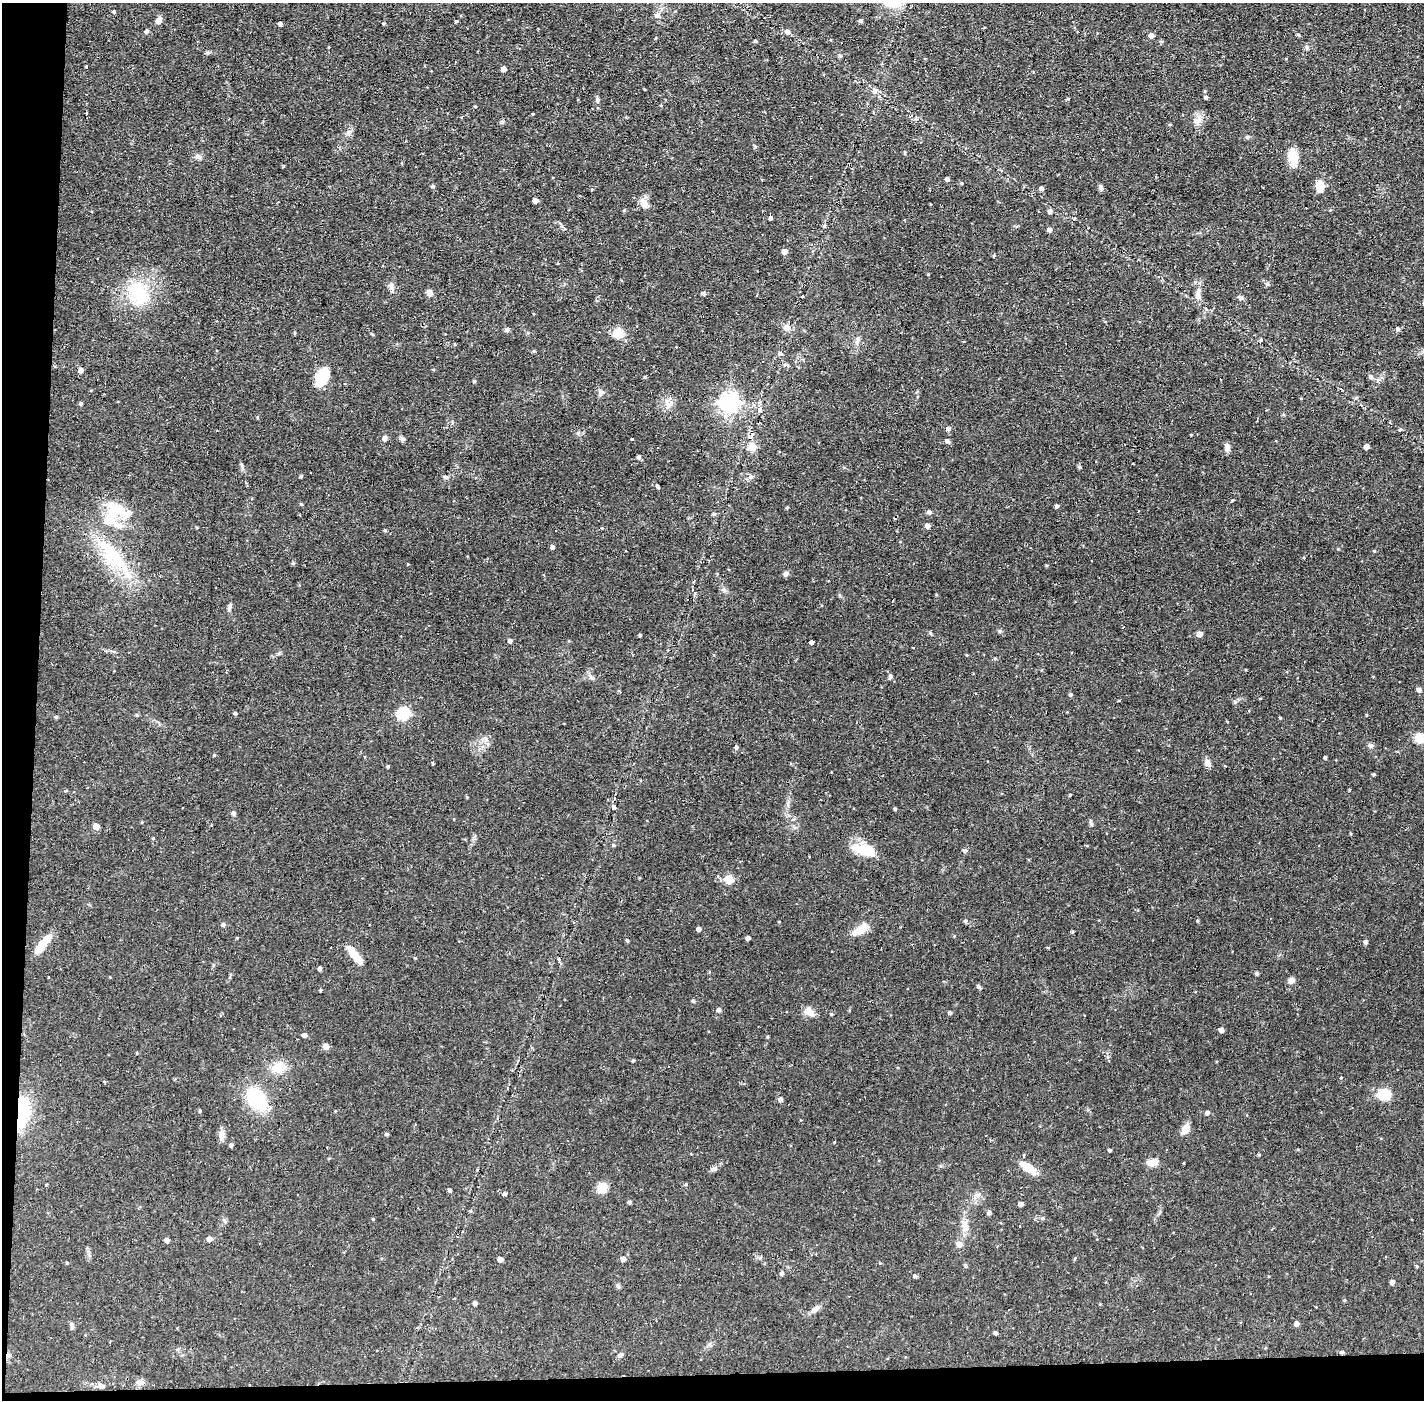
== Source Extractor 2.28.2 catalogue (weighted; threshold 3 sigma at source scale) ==
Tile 7 of 3 x 3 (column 1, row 3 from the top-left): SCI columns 1-1422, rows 53-1450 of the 4267 x 4298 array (HDU 1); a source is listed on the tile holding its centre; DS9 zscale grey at full resolution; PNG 1426 x 1402 px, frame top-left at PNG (2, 3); no overlay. Shown black and unused: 4% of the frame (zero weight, under 2 of 3 exposures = <1% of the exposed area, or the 3 px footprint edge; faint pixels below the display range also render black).
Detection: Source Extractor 2.28.2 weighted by HDU 2 'WHT'; one run over the whole footprint, this tile lists its part. Background 0.0915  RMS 0.0065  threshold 0.0291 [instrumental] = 3 sigma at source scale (4.5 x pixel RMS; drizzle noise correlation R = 1.50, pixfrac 1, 0.05/0.05 arcsec/px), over >= 5 px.
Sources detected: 218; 6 cosmic-ray / hot-pixel residue — not listed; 3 inside a brighter listed object's ellipse — not listed separately; the other 209 listed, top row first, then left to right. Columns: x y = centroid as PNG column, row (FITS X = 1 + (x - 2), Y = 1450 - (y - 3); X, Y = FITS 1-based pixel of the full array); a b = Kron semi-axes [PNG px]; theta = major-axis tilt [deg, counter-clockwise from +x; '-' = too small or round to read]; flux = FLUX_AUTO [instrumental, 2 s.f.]
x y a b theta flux
114 11 4 4 - 0.89
657 15 7 7 - 2.6
159 20 9 6 57 2.8
456 21 3 3 - 1.2
860 21 4 4 - 1.3
280 24 4 3 - 1.5
147 32 5 4 - 1.4
787 32 6 6 - 2.2
1151 35 5 5 - 3.8
755 41 4 3 - 0.8
87 66 3 3 - 1.7
504 69 4 4 - 3.5
875 91 8 7 - 2.4
1204 91 5 3 - 0.68
1206 97 4 4 - 1.3
1068 99 4 3 - 0.67
597 100 6 4 89 1
86 113 3 2 - 1.3
532 114 4 3 - 0.59
1197 121 13 9 35 4.4
1170 125 5 3 - 0.57
350 132 10 3 21 1.3
1248 137 5 5 - 0.89
1292 156 18 11 -75 11
199 157 8 6 -43 1.9
947 179 4 4 - 2.1
961 183 4 4 - 0.69
433 186 5 4 - 0.81
1320 187 14 8 -87 7.1
1041 188 5 4 - 1.8
1101 188 9 5 -71 1.4
591 189 4 3 - 0.7
535 201 4 4 - 3.3
645 204 12 7 -88 4
930 204 4 2 - 0.42
624 210 4 3 - 0.62
1050 211 5 5 - 1.9
770 218 3 3 - 51
905 220 3 2 - 0.87
824 226 5 4 - 0.74
1049 230 4 4 - 2.3
784 252 5 5 - 3.5
994 255 3 3 - 1.2
391 287 13 6 -82 2.6
1198 292 13 6 79 3.2
138 293 29 19 -67 29
429 293 6 6 - 4
703 293 5 5 - 1.1
802 296 3 2 - 0.75
1241 297 7 5 -24 1.7
787 328 10 8 -7 3.7
1398 329 5 5 - 1.2
507 330 6 5 - 1.4
295 333 5 3 - 0.58
618 334 9 8 - 12
857 341 13 5 77 2.4
455 344 4 3 - 0.59
534 351 4 4 - 0.73
780 354 5 4 - 1.9
81 370 5 4 - 2.4
322 377 18 11 68 20
645 377 4 4 - 0.85
1371 377 7 6 - 1.4
1220 379 2 2 - 0.61
474 381 4 4 - 0.74
601 393 10 6 25 1.8
729 402 7 7 - 250
81 403 5 4 - 0.97
669 404 14 7 25 3.9
760 410 8 5 -85 2.4
1283 414 5 4 - 0.76
948 429 5 5 - 1.8
752 434 9 5 -83 2.5
385 438 5 5 - 3
402 439 7 6 - 1.6
631 439 3 3 - 0.54
947 441 7 4 -36 1.1
752 447 9 8 - 6.2
1227 447 10 6 -74 3
1366 447 4 4 - 3.3
639 457 4 4 - 1.6
1133 464 2 2 - 0.71
1080 467 5 4 - 0.94
301 476 4 3 - 0.93
445 477 6 4 -13 1.5
658 487 5 4 - 0.97
1232 500 4 3 - 1.2
1057 506 4 3 - 6.2
787 507 4 3 - 0.64
929 512 5 5 - 1.7
714 514 5 4 - 1
112 515 25 17 49 21
927 526 5 4 - 3.3
385 530 4 4 - 0.69
552 547 5 4 - 1.4
1374 551 4 3 - 0.56
114 557 51 22 -48 41
786 574 6 6 - 2
723 590 7 4 0 1.2
893 600 3 2 - 0.7
229 607 9 5 78 1.6
1199 634 5 4 - 3.5
640 635 3 3 - 0.84
510 641 4 4 - 1.5
812 642 4 3 - 1.5
591 677 7 5 -44 1.6
890 677 4 4 - 2
1419 690 5 4 - 2
1071 694 4 4 - 1
1235 702 6 4 19 0.82
235 713 4 3 - 0.93
404 714 6 6 - 56
136 715 5 3 - 0.59
1366 715 4 3 - 0.53
56 717 4 4 - 0.89
1280 718 4 3 - 0.54
1419 738 5 5 - 24
1371 745 6 6 - 1.8
736 747 5 4 - 1.6
214 755 4 3 - 0.56
1325 758 3 3 - 1.1
1208 763 10 8 -79 2.8
433 764 3 3 - 1.1
388 766 4 3 - 0.78
1373 774 4 4 - 0.86
1070 795 3 3 - 0.58
614 807 7 4 -82 1.5
895 809 3 3 - 0.86
234 813 5 5 - 1.3
1091 823 9 4 -77 1.4
96 826 5 5 - 5.6
153 838 4 3 - 0.64
614 845 4 4 - 0.85
863 849 29 12 -14 16
964 851 7 4 15 1
729 879 13 10 -12 6.2
1198 921 5 3 - 0.63
223 924 5 5 - 1.3
699 929 4 4 - 2.3
860 930 24 9 32 8.1
1072 931 4 3 - 0.72
748 938 4 4 - 2.1
46 939 22 9 42 6.8
627 940 5 3 - 0.8
1366 942 5 4 - 1.5
355 956 24 7 -50 10
415 958 4 3 - 0.48
559 959 6 3 88 1.2
320 968 4 4 - 1.3
1257 974 4 4 - 1.2
1291 981 8 7 - 2.4
978 986 6 4 -88 0.97
321 990 4 3 - 0.76
719 1010 5 5 - 1.8
809 1012 16 9 -32 4.6
950 1013 4 4 - 1.2
1221 1030 4 4 - 2.9
304 1035 5 5 - 2
767 1037 5 3 - 0.53
326 1046 5 5 - 5.4
633 1060 4 4 - 0.8
278 1067 13 12 - 9.8
1385 1094 16 12 -2 12
257 1099 20 14 -56 45
781 1099 5 5 - 2.1
200 1111 4 3 - 0.68
22 1112 32 14 80 32
1207 1113 4 4 - 1.7
1186 1129 11 8 55 5.3
387 1134 4 3 - 1.1
222 1135 13 8 86 3.6
834 1142 3 2 - 0.4
231 1145 4 4 - 1.4
1110 1150 3 3 - 0.95
1259 1154 4 3 - 0.66
1152 1162 16 8 8 4.1
1027 1167 24 9 -32 9.1
714 1169 10 6 23 1.8
686 1184 5 4 - 0.84
602 1188 8 7 - 13
450 1190 4 3 - 1.3
505 1194 5 4 - 1.5
629 1202 4 4 - 1.2
1021 1204 5 4 - 2.3
989 1213 5 4 - 1.7
1043 1218 5 5 - 0.89
373 1219 4 3 - 0.62
965 1226 17 9 -82 5.7
209 1239 5 4 - 3.2
167 1240 4 4 - 2.1
959 1244 7 6 - 3.4
500 1259 4 4 - 3.6
623 1259 5 5 - 2.8
67 1263 4 4 - 0.5
1417 1266 4 4 - 0.68
782 1274 5 5 - 1.6
915 1276 4 3 - 1.7
1392 1282 4 4 - 2.1
618 1286 6 5 - 1.1
1344 1300 4 4 - 0.7
475 1303 4 4 - 1.4
816 1309 15 6 37 3.2
1297 1324 5 5 - 2.5
72 1325 10 5 -80 1.4
996 1333 5 4 - 1.2
1342 1352 5 4 - 1.2
620 1355 6 5 - 1.1
140 1382 11 7 -3 2.3
101 1385 11 6 -32 2.1
Overlapping masked pixels (flux is a lower limit): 2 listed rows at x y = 22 1112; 1342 1352
Isophote crosses this tile's border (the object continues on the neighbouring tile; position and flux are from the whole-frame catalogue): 1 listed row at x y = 1419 738
Unlisted compact peaks at least as high as the median listed source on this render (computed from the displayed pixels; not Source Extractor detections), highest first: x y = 693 1001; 1267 284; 1338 549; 242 466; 293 563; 930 633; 840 56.